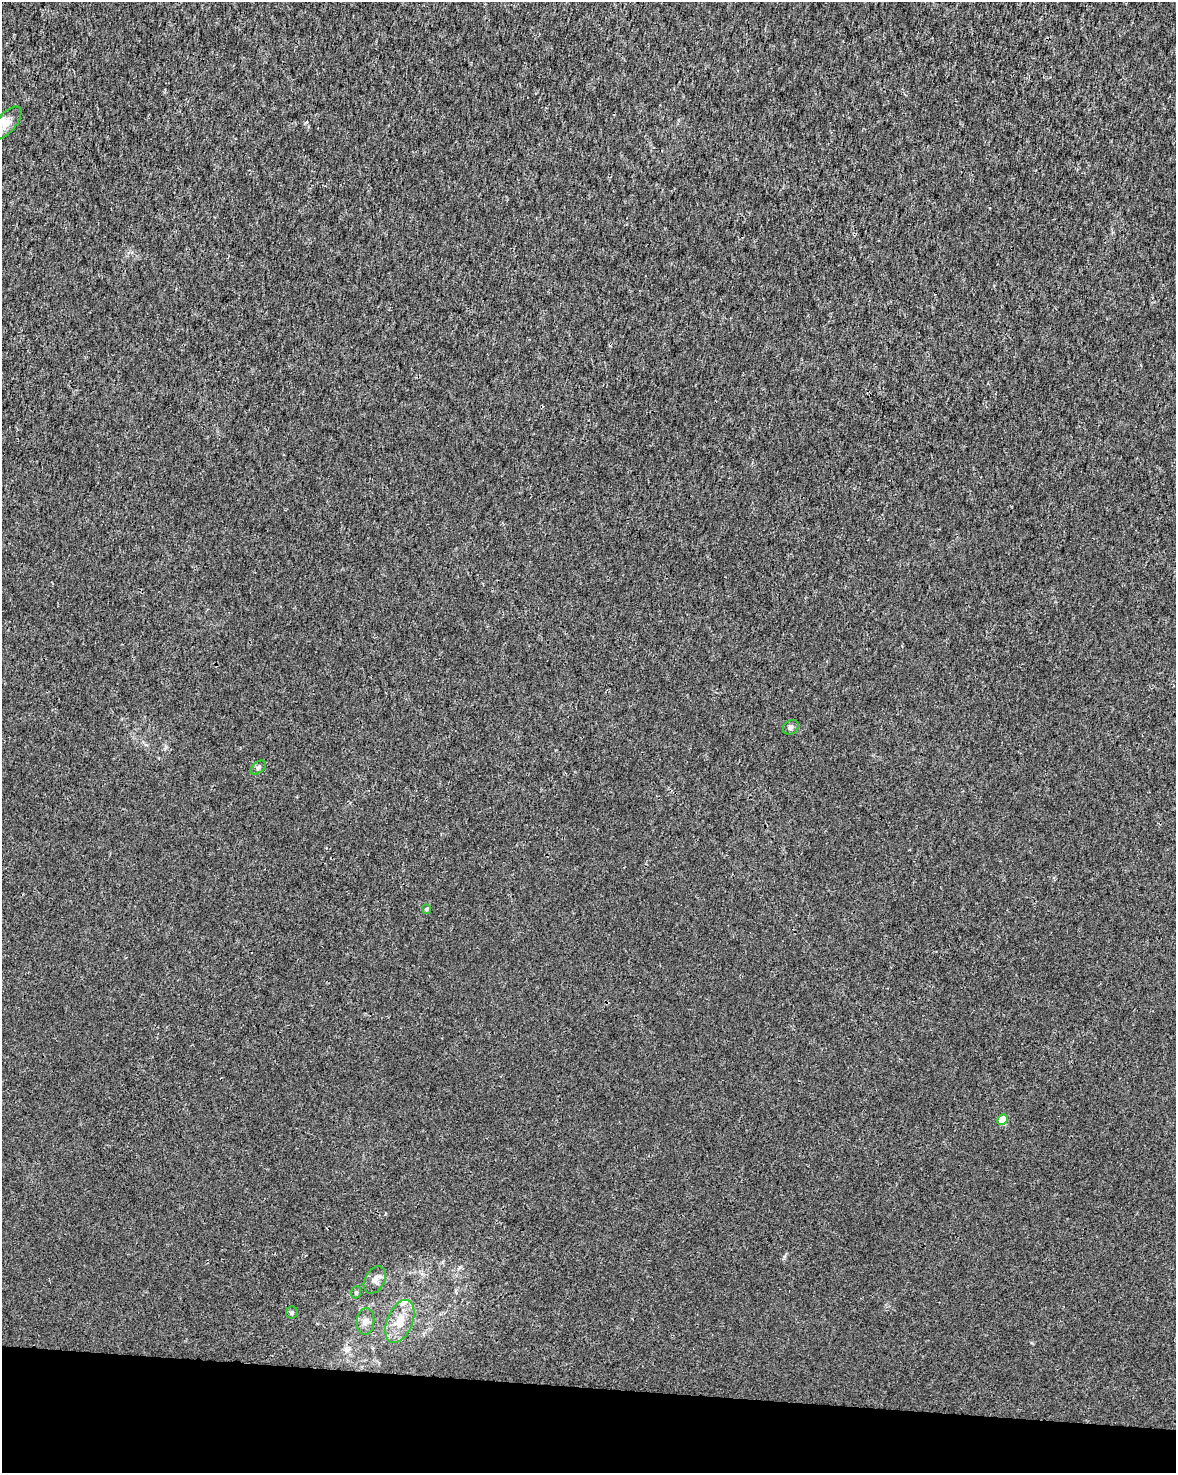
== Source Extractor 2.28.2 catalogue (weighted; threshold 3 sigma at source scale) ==
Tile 11 of 4 x 3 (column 3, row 3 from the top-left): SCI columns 2355-3528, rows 284-1754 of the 4701 x 4924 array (HDU 1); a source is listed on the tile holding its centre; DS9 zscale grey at full resolution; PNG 1178 x 1475 px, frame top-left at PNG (2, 2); each listed source drawn as its Kron ellipse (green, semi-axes under 4 px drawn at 4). Shown black and unused: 6% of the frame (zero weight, under 3 of 4 exposures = <1% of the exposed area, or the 3 px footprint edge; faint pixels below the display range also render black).
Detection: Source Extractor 2.28.2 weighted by HDU 2 'WHT'; one run over the whole footprint, this tile lists its part. Background 0.00157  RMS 0.0023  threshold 0.0101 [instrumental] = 3 sigma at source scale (4.5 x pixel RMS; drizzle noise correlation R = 1.50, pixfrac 1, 0.0396/0.0396 arcsec/px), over >= 5 px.
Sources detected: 10; all 10 listed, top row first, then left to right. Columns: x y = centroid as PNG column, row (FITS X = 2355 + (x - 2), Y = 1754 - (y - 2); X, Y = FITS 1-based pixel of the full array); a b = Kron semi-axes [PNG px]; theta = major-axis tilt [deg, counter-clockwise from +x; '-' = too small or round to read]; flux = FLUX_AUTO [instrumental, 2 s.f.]
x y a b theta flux
6 123 20 9 49 2.4
791 727 8 6 35 0.66
258 767 9 5 38 0.55
426 909 5 4 - 0.45
1002 1120 5 5 - 5
375 1280 15 10 60 1.5
356 1292 6 5 - 0.38
292 1312 6 5 - 0.47
400 1321 23 12 67 4.3
366 1322 13 9 84 1.4